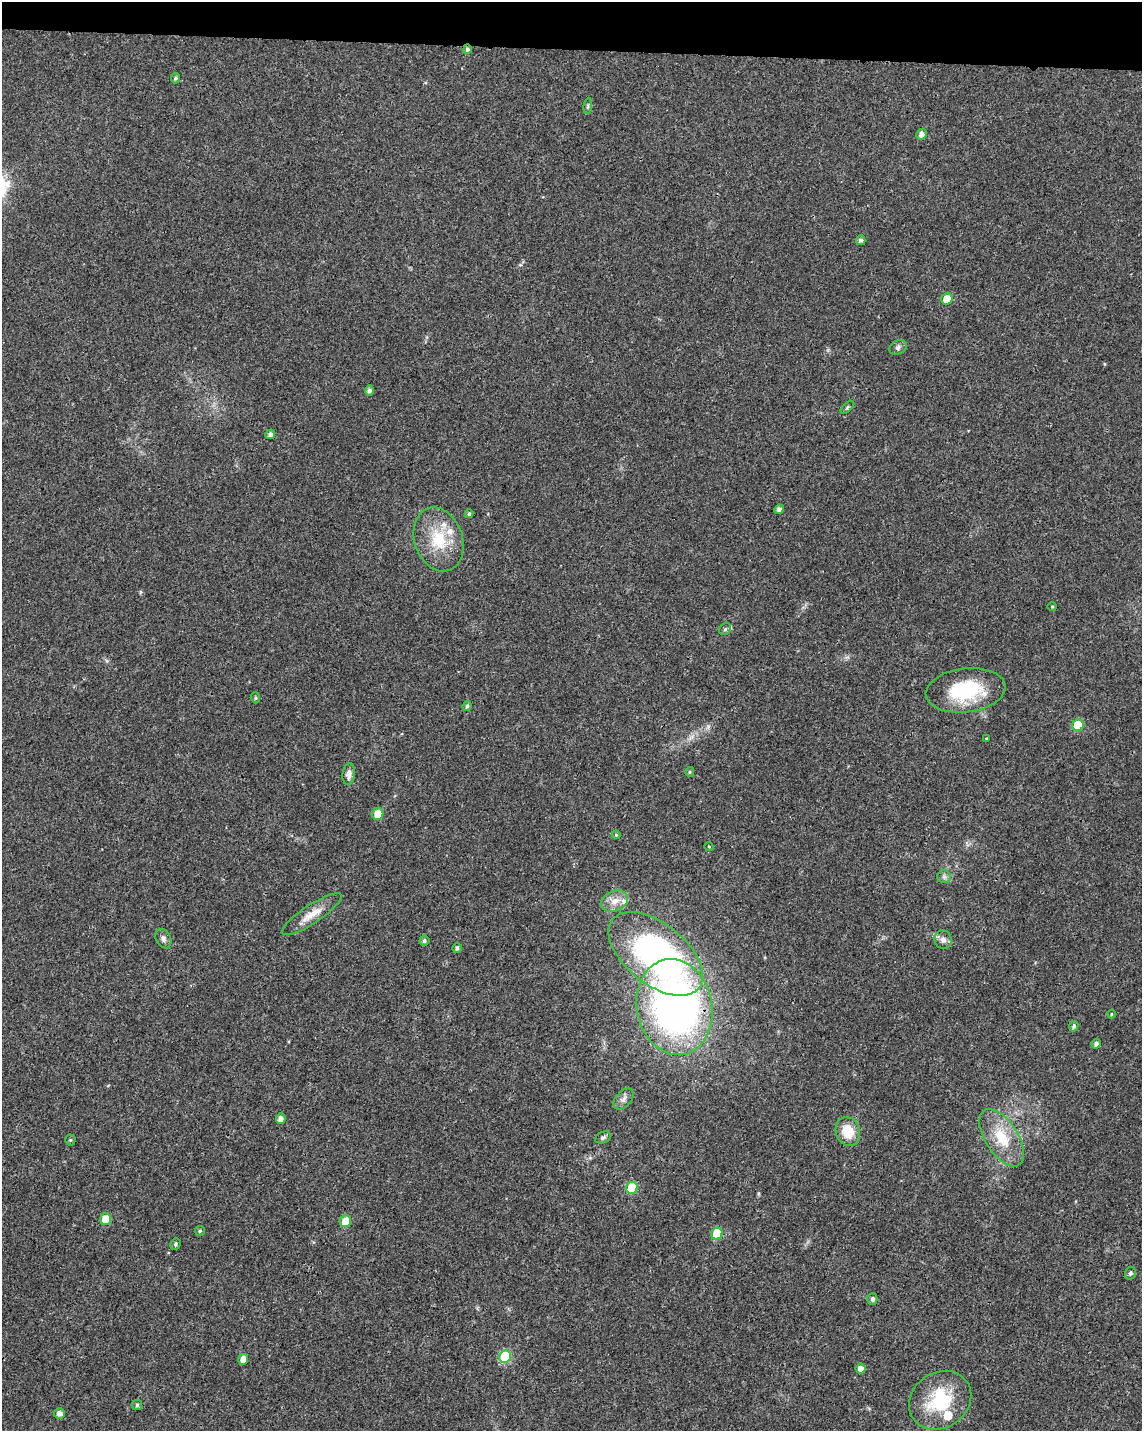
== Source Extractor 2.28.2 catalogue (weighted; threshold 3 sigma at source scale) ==
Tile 2 of 4 x 3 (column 2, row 1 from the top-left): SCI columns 1144-2283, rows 3089-4517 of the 4573 x 4801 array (HDU 1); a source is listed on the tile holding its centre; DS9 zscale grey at full resolution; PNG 1144 x 1433 px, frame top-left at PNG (2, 2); each listed source drawn as its Kron ellipse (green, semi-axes under 4 px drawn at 4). Shown black and unused: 3% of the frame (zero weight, under 3 of 4 exposures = <1% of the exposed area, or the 3 px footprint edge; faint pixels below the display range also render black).
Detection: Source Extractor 2.28.2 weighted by HDU 2 'WHT'; one run over the whole footprint, this tile lists its part. Background 0.0197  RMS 0.0028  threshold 0.0128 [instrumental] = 3 sigma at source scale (4.5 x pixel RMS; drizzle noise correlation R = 1.50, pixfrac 1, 0.0396/0.0396 arcsec/px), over >= 5 px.
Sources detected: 61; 4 inside a brighter listed object's ellipse — not listed separately; the other 57 listed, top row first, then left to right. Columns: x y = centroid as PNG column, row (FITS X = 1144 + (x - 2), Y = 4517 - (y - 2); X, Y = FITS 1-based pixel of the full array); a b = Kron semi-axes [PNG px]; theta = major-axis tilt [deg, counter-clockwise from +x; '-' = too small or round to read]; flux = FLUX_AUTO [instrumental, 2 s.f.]
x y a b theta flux
467 49 5 4 - 0.72
176 78 5 4 - 0.65
588 106 8 4 82 0.5
922 134 5 5 - 1.4
861 240 5 4 - 0.82
947 299 6 5 - 4.5
898 347 9 6 29 0.84
369 391 5 4 - 0.92
847 407 8 3 45 0.39
270 434 5 4 - 1
779 509 5 4 - 1.1
469 514 4 4 - 0.58
439 539 33 24 -72 12
1052 606 4 3 - 0.25
725 629 6 5 - 0.48
966 690 40 22 7 19
255 698 5 4 - 0.44
467 706 5 4 - 0.58
1078 725 6 5 - 11
987 738 3 2 - 0.24
690 772 5 4 - 0.38
349 774 11 6 82 1.6
378 814 6 5 - 3.7
616 835 4 4 - 0.29
709 847 4 3 - 0.21
944 877 7 6 - 0.77
615 901 14 10 23 3
312 914 35 9 34 4.4
163 939 10 7 -61 1.1
943 940 9 8 - 1.5
424 941 5 5 - 0.66
457 948 5 4 - 0.61
656 954 55 30 -39 83
675 1007 48 37 -78 140
1111 1014 4 4 - 0.3
1074 1026 5 4 - 0.6
1096 1044 5 4 - 1.1
623 1099 12 7 49 1.4
281 1119 5 5 - 1.3
848 1131 15 12 -72 6.4
603 1137 8 5 24 0.67
1002 1138 32 16 -57 9.5
70 1140 5 5 - 0.35
632 1188 6 5 - 13
105 1219 6 5 - 4.8
346 1221 6 5 - 6.4
200 1231 5 5 - 0.48
717 1233 6 5 - 10
175 1244 6 4 67 0.53
1130 1273 6 5 - 0.61
872 1299 6 5 - 0.81
505 1357 6 6 - 20
243 1359 5 5 - 2.2
860 1368 5 5 - 1.9
940 1400 33 27 35 16
137 1405 5 5 - 0.45
59 1413 5 5 - 1.4
Overlapping masked pixels (flux is a lower limit): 1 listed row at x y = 467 49